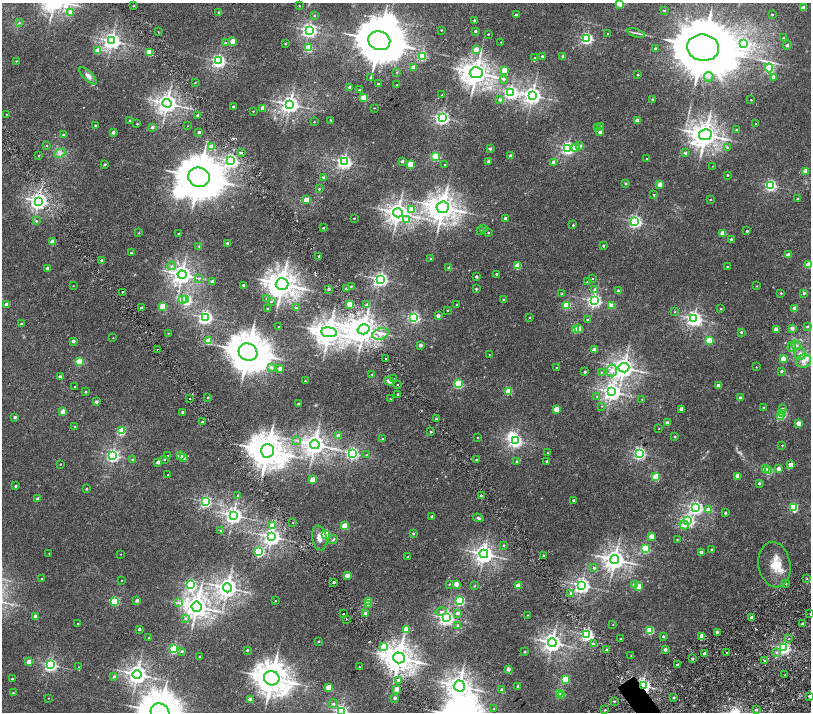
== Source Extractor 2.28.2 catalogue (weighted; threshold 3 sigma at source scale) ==
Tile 11 of 4 x 4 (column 3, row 3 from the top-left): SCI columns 3237-4853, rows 1755-3174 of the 6477 x 6411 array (HDU 1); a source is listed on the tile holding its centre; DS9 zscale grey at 2 x 2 block average (1 PNG px = mean of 2 x 2 image px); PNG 813 x 714 px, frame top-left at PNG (2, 3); each listed source drawn as its Kron ellipse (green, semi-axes under 4 px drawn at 4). Shown black and unused: <1% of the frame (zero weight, under 2 of 4 exposures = <1% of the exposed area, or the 3 px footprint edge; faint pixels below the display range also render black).
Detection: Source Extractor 2.28.2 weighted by HDU 2 'WHT'; one run over the whole footprint, this tile lists its part. Background 0.00651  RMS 0.0027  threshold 0.0123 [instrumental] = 3 sigma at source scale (4.5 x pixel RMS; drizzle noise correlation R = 1.50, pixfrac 1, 0.0396/0.0396 arcsec/px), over >= 5 px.
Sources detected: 468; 1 too faint to see at this stretch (2 x 2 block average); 4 inside a brighter object's white glare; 2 cosmic-ray / hot-pixel residue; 1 long thin detection or spike segment (spike, bleed or trail) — neither listed nor drawn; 2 inside a brighter listed object's ellipse — not listed separately; the other 458 listed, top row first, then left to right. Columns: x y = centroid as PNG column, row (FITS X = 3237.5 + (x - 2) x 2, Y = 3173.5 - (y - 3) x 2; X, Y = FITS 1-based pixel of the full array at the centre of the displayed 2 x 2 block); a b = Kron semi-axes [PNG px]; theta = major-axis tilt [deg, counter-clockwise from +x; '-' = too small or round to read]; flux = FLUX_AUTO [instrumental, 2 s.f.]
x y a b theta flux
620 3 3 3 - 20
134 6 2 2 - 0.44
299 6 2 2 - 0.27
803 8 2 2 - 7
664 10 3 2 - 0.65
71 12 3 3 - 3.6
219 12 2 2 - 0.42
516 14 2 2 - 0.67
772 15 2 2 - 0.47
314 16 3 3 - 0.42
474 20 2 2 - 0.65
19 23 3 2 - 0.37
309 30 4 4 - 150
441 30 2 2 - 0.41
475 31 2 2 - 1.3
158 32 2 2 - 0.24
636 33 9 2 -18 1.2
488 34 2 2 - 0.41
608 34 2 2 - 0.47
587 38 3 3 - 85
783 38 2 2 - 0.3
112 41 4 4 - 240
233 41 3 2 - 8.8
379 41 11 9 -18 2200
501 42 2 2 - 0.22
225 43 3 3 - 0.72
744 43 4 3 - 51
285 44 3 3 - 0.43
787 45 4 3 - 0.82
308 48 3 3 - 17
655 48 2 2 - 1.3
703 48 16 13 -7 7300
476 49 2 2 - 7.1
98 50 2 2 - 5.7
149 52 3 3 - 19
422 56 3 3 - 39
542 56 2 2 - 0.76
563 56 2 2 - 2.9
534 58 2 2 - 0.28
16 61 2 2 - 0.28
218 61 4 3 - 120
413 67 3 2 - 4.5
769 68 4 3 - 50
504 70 3 2 - 9.2
397 72 2 2 - 0.26
476 73 6 5 - 600
638 75 2 2 - 0.55
88 76 11 4 -44 2.1
371 77 2 2 - 1.2
709 77 4 4 - 1.4
774 77 2 2 - 3.8
503 79 4 3 - 1.2
195 82 2 2 - 0.32
378 84 2 2 - 0.84
397 85 2 2 - 0.35
350 87 2 2 - 2
360 90 2 2 - 1.3
511 92 4 3 - 120
442 95 2 2 - 0.28
532 95 4 4 - 230
363 98 3 2 - 10
653 99 2 2 - 0.84
500 100 3 3 - 1.4
751 100 2 2 - 0.4
167 103 4 4 - 350
290 104 4 4 - 260
233 106 2 2 - 0.78
263 108 2 2 - 4.6
374 108 2 2 - 0.26
253 111 2 2 - 0.37
7 114 2 2 - 0.17
198 115 2 2 - 1.2
442 118 4 3 - 140
331 120 4 2 - 0.41
637 120 2 2 - 4.5
130 121 2 2 - 0.87
314 122 2 2 - 0.37
137 124 2 2 - 0.42
756 124 2 2 - 0.67
95 125 2 2 - 0.45
187 126 2 2 - 0.15
152 127 2 2 - 1.6
601 127 2 2 - 1.5
597 128 3 2 - 1.3
737 130 2 2 - 1.5
113 132 2 2 - 2.7
199 132 2 2 - 1.3
600 132 2 2 - 2.1
63 135 3 3 - 0.76
705 135 6 5 - 570
46 146 2 2 - 0.48
580 146 3 2 - 1.3
212 147 3 3 - 14
727 147 3 3 - 0.92
568 148 3 3 - 120
575 148 4 4 - 3.5
490 149 2 2 - 1.4
60 153 6 3 25 1.3
241 153 2 2 - 3.4
685 153 2 2 - 2
38 156 3 2 - 0.32
435 156 3 3 - 37
511 156 2 2 - 3.7
647 159 2 2 - 0.38
231 161 4 3 - 120
402 161 2 2 - 1.8
488 161 2 2 - 2.5
344 162 4 4 - 160
553 163 2 2 - 4.5
105 164 2 2 - 0.84
410 164 3 2 - 15
445 165 2 2 - 0.64
712 166 2 2 - 0.18
806 171 2 2 - 8.9
728 175 2 2 - 0.78
199 177 11 9 -14 2000
323 177 3 3 - 0.71
626 183 2 2 - 1.1
660 185 2 2 - 7.9
770 185 3 3 - 77
319 189 3 2 - 0.54
654 195 2 2 - 0.57
710 199 2 2 - 0.48
797 199 2 2 - 0.75
306 200 3 2 - 9.7
38 201 4 4 - 230
443 207 6 5 - 640
411 209 3 3 - 11
398 213 5 4 - 390
354 218 2 2 - 0.47
505 218 2 2 - 1.5
407 219 4 3 - 2.9
36 221 3 3 - 0.69
635 222 3 3 - 110
573 225 2 2 - 0.6
323 228 2 2 - 0.55
484 228 2 2 - 0.71
481 231 2 2 - 0.58
747 231 2 2 - 0.68
139 233 2 2 - 0.28
178 233 2 2 - 0.62
488 233 2 2 - 0.44
723 233 3 2 - 9.2
731 239 2 2 - 0.8
52 242 2 2 - 7.5
227 243 2 2 - 0.98
199 246 3 3 - 0.4
603 246 2 2 - 0.81
131 253 2 2 - 0.6
788 255 2 2 - 5.9
319 256 2 2 - 1.3
431 259 2 2 - 0.37
101 260 2 2 - 0.72
808 265 3 3 - 16
172 266 4 4 - 0.9
518 266 3 3 - 16
449 267 3 2 - 1.1
727 267 2 2 - 0.39
48 268 2 2 - 4.3
497 274 2 2 - 1.1
182 275 4 4 - 330
476 276 2 2 - 1.5
199 278 3 3 - 0.46
593 278 2 2 - 0.41
380 279 3 3 - 160
212 281 2 2 - 1.4
587 282 3 2 - 0.34
282 284 6 6 - 710
243 285 2 2 - 0.89
73 286 3 2 - 0.21
351 286 2 2 - 0.35
757 286 3 2 - 0.32
329 289 2 2 - 1.3
346 289 2 2 - 2.1
476 289 3 2 - 0.72
595 289 3 3 - 1.7
618 291 2 2 - 3.6
123 292 2 2 - 1.1
781 293 2 2 - 0.42
804 293 3 2 - 0.81
562 294 3 2 - 0.68
182 299 3 3 - 5.4
267 299 3 3 - 0.94
503 299 2 2 - 0.41
186 300 3 3 - 71
594 300 3 3 - 130
271 301 3 3 - 0.48
6 304 2 2 - 2.1
350 304 2 2 - 16
457 304 2 2 - 0.75
367 305 2 2 - 1.5
567 305 3 3 - 22
163 306 3 3 - 18
611 306 3 3 - 3.1
141 307 2 2 - 0.89
267 308 2 2 - 0.39
296 308 2 2 - 1.4
795 308 2 2 - 5.3
721 309 2 2 - 0.41
448 310 2 2 - 0.39
675 311 3 3 - 0.39
438 316 2 2 - 2.9
205 317 3 3 - 140
414 317 3 3 - 85
529 317 3 2 - 0.38
694 318 4 4 - 170
587 319 2 2 - 0.44
21 324 2 2 - 0.95
807 326 3 2 - 0.75
278 327 2 2 - 0.43
792 328 2 2 - 3.7
364 329 6 5 - 590
579 329 3 2 - 7.6
776 329 2 2 - 5.2
575 330 3 2 - 7.9
329 332 8 5 -6 600
741 332 3 2 - 0.83
168 333 2 2 - 0.25
380 334 8 5 20 3.5
113 338 2 2 - 0.24
709 340 3 3 - 21
73 341 2 2 - 2.4
208 341 3 3 - 16
420 345 2 2 - 3.1
796 345 5 3 - 1
792 347 5 3 - 0.96
157 349 2 2 - 0.35
594 350 2 2 - 5.9
248 352 9 8 - 1600
800 354 6 5 - 2.3
489 355 2 2 - 0.22
386 358 2 2 - 0.87
783 359 2 2 - 7.2
804 361 8 6 20 3
79 362 3 3 - 26
272 367 4 4 - 1.3
756 367 2 2 - 0.23
280 368 2 2 - 2.6
556 368 2 2 - 0.38
624 368 5 4 - 360
612 370 6 5 - 2.5
781 371 2 2 - 1
585 372 2 2 - 1.1
601 372 3 2 - 0.34
372 374 3 2 - 0.46
60 376 2 2 - 1.5
393 379 2 2 - 0.4
305 381 2 2 - 0.49
389 381 5 4 - 1.5
458 384 3 3 - 46
397 385 2 2 - 1.9
718 385 2 2 - 2.9
75 387 2 2 - 0.49
86 392 2 2 - 0.73
509 392 3 3 - 20
612 392 4 4 - 240
398 394 2 2 - 0.6
597 396 3 3 - 0.41
208 397 2 2 - 0.7
740 398 2 2 - 2.6
190 399 2 2 - 0.66
390 399 2 2 - 0.28
642 399 2 2 - 0.23
96 402 2 2 - 1.8
298 404 2 2 - 0.68
602 406 3 2 - 0.27
763 407 2 2 - 0.44
556 409 3 2 - 8.4
681 409 2 2 - 4
782 409 4 3 - 0.89
63 411 2 2 - 7.5
182 412 2 2 - 0.76
783 413 3 3 - 26
15 417 2 2 - 1.9
780 417 3 3 - 7.6
436 419 2 2 - 1
202 422 2 2 - 0.85
667 423 2 2 - 3.1
799 423 2 2 - 6.9
75 427 2 2 - 0.28
659 429 2 2 - 0.23
121 431 3 3 - 32
431 432 2 2 - 1.4
339 435 3 2 - 3.6
675 436 2 2 - 0.8
478 438 2 2 - 0.4
383 439 2 2 - 0.91
296 440 3 3 - 0.61
516 441 3 3 - 120
315 444 4 4 - 400
782 445 2 2 - 0.41
267 451 7 6 - 1000
352 453 3 3 - 100
548 453 2 2 - 0.25
639 453 3 3 - 100
113 455 3 3 - 120
366 455 3 3 - 0.49
168 456 2 2 - 0.69
181 456 3 3 - 19
183 457 2 2 - 2.5
133 459 3 3 - 0.74
164 459 2 2 - 0.54
476 459 3 2 - 0.54
517 461 3 2 - 0.82
547 461 2 2 - 0.99
158 462 2 2 - 3.3
60 464 2 2 - 0.35
791 465 2 2 - 7.9
765 468 3 3 - 2.8
779 469 2 2 - 4.6
768 471 3 3 - 24
168 475 2 2 - 0.46
738 476 2 2 - 6
656 477 3 3 - 20
312 480 2 2 - 11
759 483 2 2 - 1.2
16 486 2 2 - 1.2
86 489 2 2 - 0.64
481 495 2 2 - 0.96
238 496 3 3 - 1.1
38 499 2 2 - 3.7
574 500 2 2 - 1.9
205 502 3 3 - 93
696 507 4 4 - 120
793 507 3 3 - 37
709 510 3 2 - 8.4
725 513 3 2 - 0.87
233 515 4 4 - 230
432 517 2 2 - 2
478 518 5 3 - 1
687 521 3 3 - 95
293 523 2 2 - 0.23
684 525 5 4 - 2.7
272 526 3 3 - 8
345 526 3 3 - 17
221 531 3 2 - 0.73
413 533 2 2 - 0.88
325 534 3 3 - 30
652 536 3 2 - 7.3
272 537 4 4 - 220
319 538 12 7 -81 3.9
677 539 2 2 - 0.33
333 540 5 3 - 0.73
504 545 3 3 - 0.53
645 549 3 3 - 45
712 550 2 2 - 1.5
259 552 3 3 - 50
701 552 2 2 - 2.9
49 553 2 2 - 0.2
121 554 2 2 - 0.19
484 554 4 4 - 290
543 556 2 2 - 1.6
408 557 2 2 - 0.55
615 559 4 4 - 370
774 565 23 16 -80 11
594 568 3 2 - 0.84
347 575 2 2 - 4.5
807 578 2 2 - 0.42
42 579 2 2 - 0.45
121 580 2 2 - 0.22
334 582 2 2 - 1
785 583 2 2 - 0.92
449 584 2 2 - 0.44
456 584 2 2 - 6.6
634 584 3 2 - 1.6
191 585 3 3 - 64
582 585 4 4 - 190
474 586 3 2 - 0.42
518 586 3 3 - 11
638 586 3 3 - 13
227 588 4 4 - 350
571 594 3 3 - 0.97
137 600 2 2 - 2.7
115 601 3 3 - 38
275 601 2 2 - 0.36
460 601 3 3 - 44
368 602 3 3 - 19
178 603 4 2 - 0.58
368 605 2 2 - 2.1
197 607 5 5 - 520
441 612 6 3 14 1.2
365 613 2 2 - 1.9
458 613 4 3 - 1.2
810 613 2 2 - 1.3
343 614 2 2 - 2.2
528 615 2 2 - 0.19
35 616 2 2 - 2.9
751 617 2 2 - 1.2
185 618 4 3 - 0.89
446 618 4 4 - 160
346 619 2 2 - 0.24
78 623 2 2 - 0.36
613 624 2 2 - 0.19
802 624 2 2 - 1.4
458 625 3 3 - 0.71
139 629 2 2 - 1.2
406 629 3 3 - 14
650 630 3 3 - 31
717 632 2 2 - 1.5
587 635 3 3 - 100
663 636 3 2 - 0.79
702 636 2 2 - 8.7
149 638 2 2 - 0.55
620 639 2 2 - 0.32
789 639 2 2 - 0.3
318 641 2 2 - 0.52
552 643 4 4 - 290
593 644 3 2 - 1.2
383 646 3 3 - 7.5
783 648 3 3 - 110
174 649 3 3 - 53
665 649 2 2 - 2.4
247 650 2 2 - 0.68
606 650 3 2 - 1.1
182 651 3 3 - 1
525 651 2 2 - 0.73
704 653 2 2 - 1.4
726 653 2 2 - 1.2
776 653 3 2 - 0.43
631 656 2 2 - 0.3
200 657 2 2 - 0.79
399 658 6 5 - 730
693 659 2 2 - 0.77
765 661 3 2 - 0.47
29 662 2 2 - 5.2
50 665 3 3 - 110
677 665 2 2 - 4.2
79 667 2 2 - 0.23
359 667 2 2 - 0.35
508 669 2 2 - 3.3
137 674 4 4 - 320
785 675 2 2 - 0.2
114 676 3 2 - 1.2
272 678 8 7 - 1000
12 679 2 2 - 1
565 679 3 3 - 26
399 680 3 3 - 1.1
643 685 3 2 - 160
459 686 5 5 - 450
518 686 2 2 - 1.2
329 687 3 3 - 12
396 689 2 2 - 5.7
502 690 2 2 - 2.6
13 693 2 2 - 0.42
559 693 3 3 - 29
561 696 3 3 - 2.2
810 696 2 2 - 3
674 697 2 2 - 0.74
48 698 2 2 - 0.19
395 698 2 2 - 1.8
250 700 2 2 - 4.9
614 701 2 2 - 0.54
333 704 5 4 - 0.98
494 709 2 2 - 0.33
756 709 3 2 - 0.93
605 710 2 2 - 0.7
341 711 3 3 - 110
160 712 9 8 - 1700
Overlapping masked pixels (flux is a lower limit): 3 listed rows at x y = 241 153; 38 201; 643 685
Isophote crosses this tile's border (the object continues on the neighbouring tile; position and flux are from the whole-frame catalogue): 6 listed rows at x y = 620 3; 808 265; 810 613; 810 696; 341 711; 160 712
Diffuse or blended objects may show on this block-average render without a row.